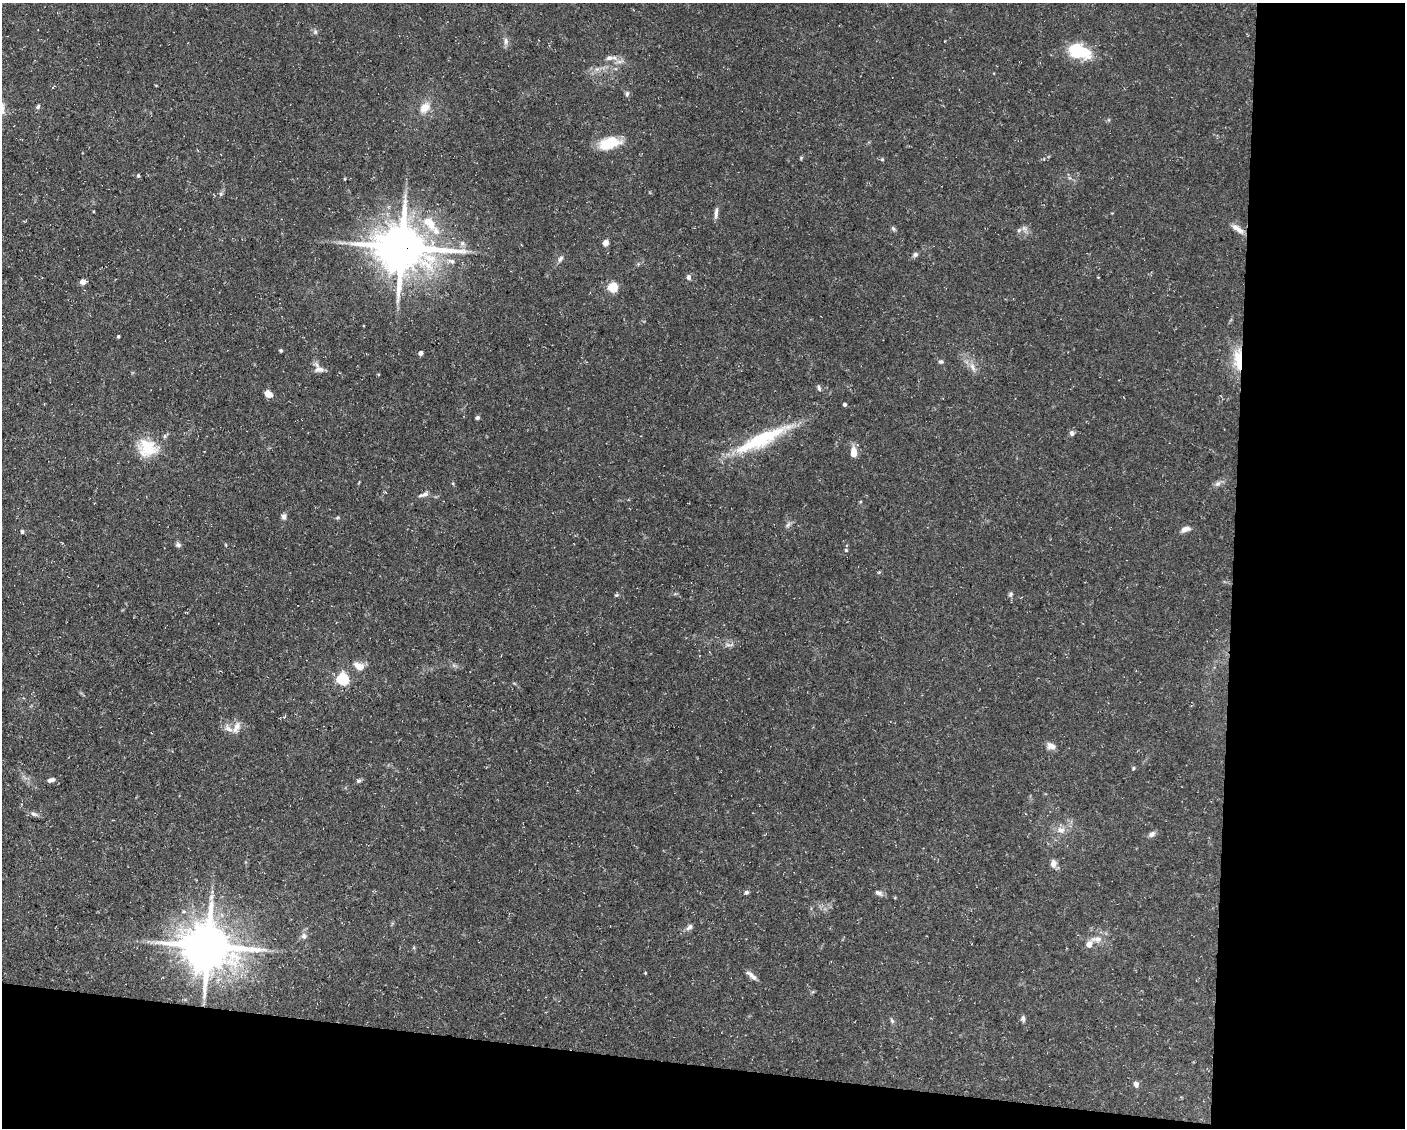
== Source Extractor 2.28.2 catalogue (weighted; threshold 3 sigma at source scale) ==
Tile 12 of 3 x 4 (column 3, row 4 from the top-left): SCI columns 3024-4426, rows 1-1126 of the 4534 x 4503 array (HDU 1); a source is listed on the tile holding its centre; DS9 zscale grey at full resolution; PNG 1407 x 1130 px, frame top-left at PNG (2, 3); no overlay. Shown black and unused: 18% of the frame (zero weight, under 3 of 5 exposures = <1% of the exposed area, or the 3 px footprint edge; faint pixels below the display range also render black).
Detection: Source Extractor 2.28.2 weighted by HDU 2 'WHT'; one run over the whole footprint, this tile lists its part. Background 0.0997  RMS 0.005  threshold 0.0225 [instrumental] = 3 sigma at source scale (4.5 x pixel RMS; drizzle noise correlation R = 1.50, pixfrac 1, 0.05/0.05 arcsec/px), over >= 5 px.
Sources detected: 78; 2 inside a brighter listed object's ellipse — not listed separately; the other 76 listed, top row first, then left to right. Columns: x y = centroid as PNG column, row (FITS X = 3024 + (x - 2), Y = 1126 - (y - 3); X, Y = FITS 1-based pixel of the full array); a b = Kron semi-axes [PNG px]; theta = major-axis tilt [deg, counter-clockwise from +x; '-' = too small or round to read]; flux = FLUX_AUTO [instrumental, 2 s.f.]
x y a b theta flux
315 32 7 5 -46 1
506 41 10 6 -90 1.9
1079 51 25 15 -21 20
609 58 11 7 11 2.2
627 94 7 5 70 0.99
38 107 6 4 60 1.2
425 108 15 11 50 6.2
609 143 26 13 15 14
801 158 5 5 - 0.53
882 159 5 4 - 0.54
138 176 4 4 - 0.8
345 179 4 3 - 0.38
221 194 6 4 90 0.78
94 211 3 2 - 0.41
716 213 16 5 83 2.1
429 223 23 13 -50 14
893 228 8 5 -62 0.95
1238 229 20 6 -38 3.6
1019 230 6 4 44 0.88
462 243 7 6 - 1.4
605 243 5 5 - 4.1
402 247 17 14 -7 2100
915 255 7 6 - 1.2
560 259 10 5 60 1.4
689 277 7 6 - 1.2
83 282 4 4 - 4.6
613 288 5 5 - 27
118 336 3 3 - 0.64
281 351 4 3 - 0.8
420 353 5 4 - 1.5
1238 359 30 10 -87 13
941 362 6 6 - 0.99
972 367 12 6 -65 3
319 369 15 8 -5 2.9
819 388 8 4 -66 1
268 394 7 5 -34 4.9
844 405 3 3 - 1.2
477 418 5 4 - 1
1072 433 7 6 - 1.3
761 439 67 14 26 37
147 448 27 23 -20 16
853 452 12 7 90 5.4
1218 484 8 6 20 1.6
424 494 14 5 19 2
284 516 8 6 85 1.5
337 518 5 3 - 0.6
1185 529 11 6 20 3
22 531 6 4 -75 0.75
178 545 7 6 - 1.2
846 550 5 4 - 0.7
1010 594 7 5 43 0.91
616 595 5 4 - 0.69
729 645 15 4 0 1.7
359 666 15 8 -28 5.1
342 679 5 5 - 56
284 717 6 4 34 0.6
236 727 18 8 69 3.7
1051 746 12 8 -23 2.7
1133 768 5 4 - 0.58
51 780 8 5 15 1.7
359 781 7 5 2 0.92
34 814 12 5 -20 1.8
1061 830 12 9 -19 3.5
1152 834 9 6 38 1.7
1053 863 10 8 82 2.6
746 892 6 5 - 1
878 893 10 6 -25 1.8
689 927 11 6 43 1.6
304 936 8 7 - 1.9
1097 939 18 8 2 4.3
208 946 16 14 -8 2100
645 973 4 3 - 0.4
750 975 14 6 -37 2.6
1023 1019 8 5 -83 1.2
892 1020 7 5 -68 0.96
1136 1084 8 6 -60 1.5
Overlapping masked pixels (flux is a lower limit): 2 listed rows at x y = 402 247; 1238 359